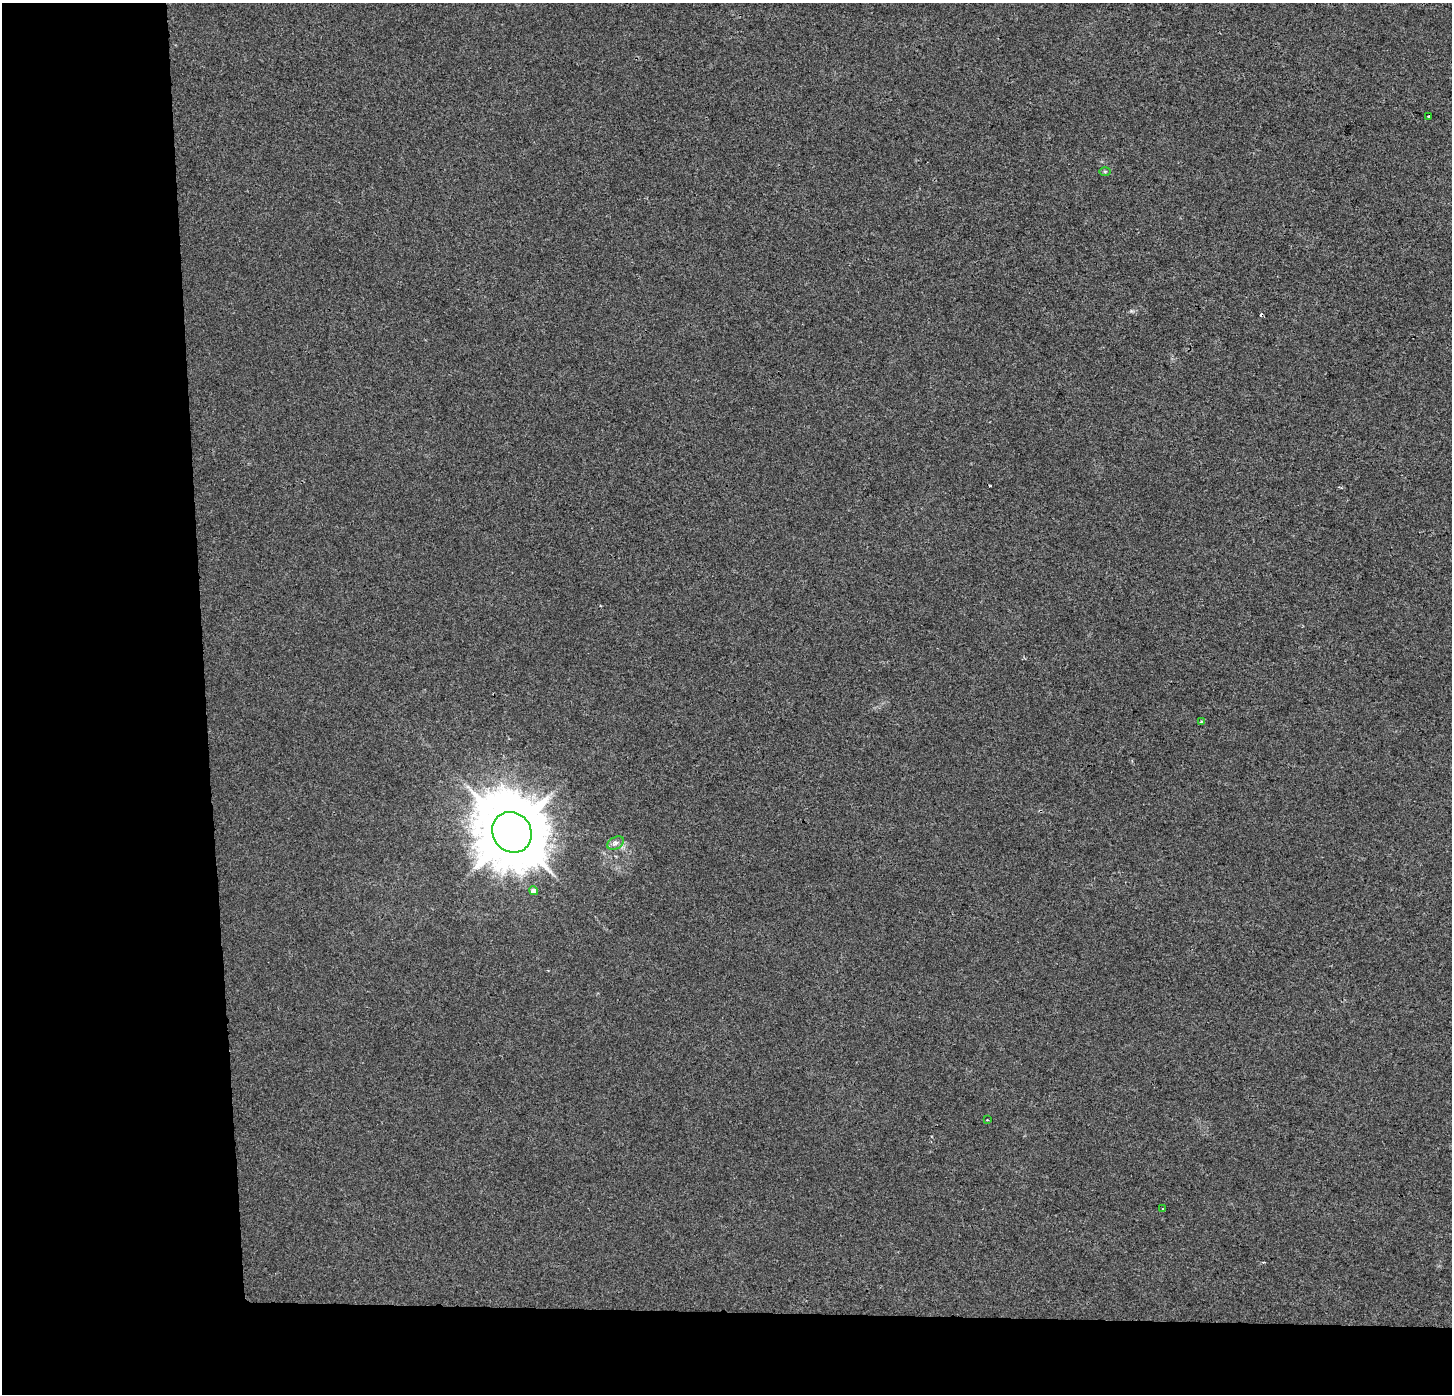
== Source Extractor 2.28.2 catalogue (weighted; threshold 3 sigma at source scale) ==
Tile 7 of 3 x 3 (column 1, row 3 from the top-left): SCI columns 48-1497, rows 1-1392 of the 4444 x 4184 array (HDU 1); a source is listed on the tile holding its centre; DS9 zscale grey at full resolution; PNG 1454 x 1396 px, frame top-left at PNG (2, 3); each listed source drawn as its Kron ellipse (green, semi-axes under 4 px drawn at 4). Shown black and unused: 19% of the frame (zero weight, under 2 of 3 exposures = <1% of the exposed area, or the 3 px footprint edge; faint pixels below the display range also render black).
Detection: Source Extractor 2.28.2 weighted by HDU 2 'WHT'; one run over the whole footprint, this tile lists its part. Background 0.00431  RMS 0.0046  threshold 0.0206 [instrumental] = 3 sigma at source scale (4.5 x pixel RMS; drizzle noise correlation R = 1.50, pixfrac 1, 0.0396/0.0396 arcsec/px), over >= 5 px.
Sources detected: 10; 2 cosmic-ray / hot-pixel residue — neither listed nor drawn; the other 8 listed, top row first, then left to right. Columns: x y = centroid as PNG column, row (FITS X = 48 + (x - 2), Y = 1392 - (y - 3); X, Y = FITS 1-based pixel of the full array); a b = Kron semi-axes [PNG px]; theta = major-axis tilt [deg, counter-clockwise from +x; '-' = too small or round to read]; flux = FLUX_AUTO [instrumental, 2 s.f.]
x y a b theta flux
1429 116 3 3 - 1.2
1105 172 6 4 0 0.54
1201 721 4 3 - 0.57
512 832 21 19 -54 3900
615 843 9 6 27 1.8
534 891 5 4 - 2.8
987 1120 4 3 - 0.38
1163 1209 3 3 - 4.3